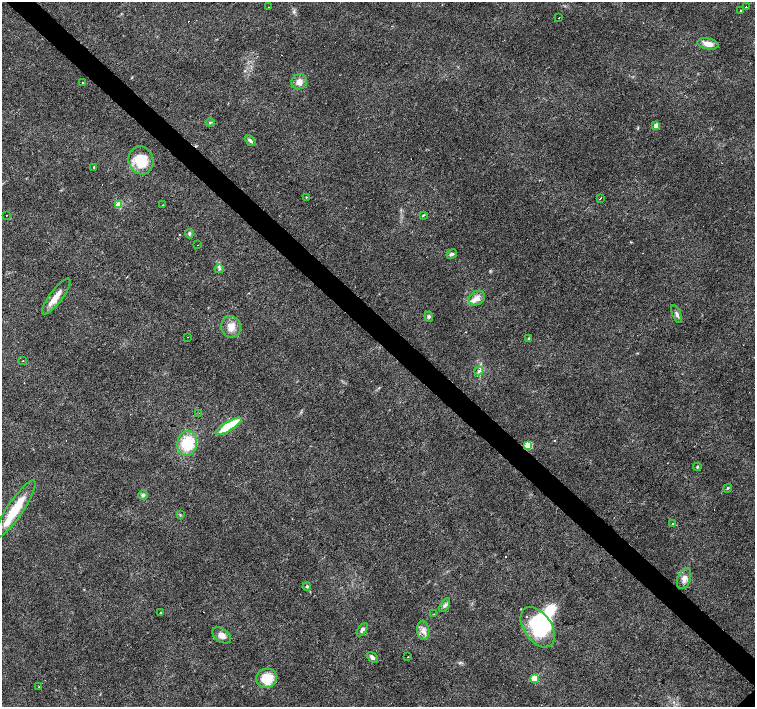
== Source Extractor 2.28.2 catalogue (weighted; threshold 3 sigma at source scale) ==
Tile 11 of 4 x 4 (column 3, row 3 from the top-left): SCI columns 3009-4513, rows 1564-2972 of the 6018 x 6012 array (HDU 1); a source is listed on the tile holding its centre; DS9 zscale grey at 2 x 2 block average (1 PNG px = mean of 2 x 2 image px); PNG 757 x 709 px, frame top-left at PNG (2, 2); each listed source drawn as its Kron ellipse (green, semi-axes under 4 px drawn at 4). Shown black and unused: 4% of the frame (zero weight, under 3 of 4 exposures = <1% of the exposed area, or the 3 px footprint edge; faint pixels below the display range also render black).
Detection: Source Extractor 2.28.2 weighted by HDU 2 'WHT'; one run over the whole footprint, this tile lists its part. Background 0.0142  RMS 0.0028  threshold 0.0128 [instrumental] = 3 sigma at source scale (4.5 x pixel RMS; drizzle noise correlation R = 1.50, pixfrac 1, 0.0396/0.0396 arcsec/px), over >= 5 px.
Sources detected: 67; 2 inside a brighter object's white glare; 7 cosmic-ray / hot-pixel residue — neither listed nor drawn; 3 inside a brighter listed object's ellipse — not listed separately; the other 55 listed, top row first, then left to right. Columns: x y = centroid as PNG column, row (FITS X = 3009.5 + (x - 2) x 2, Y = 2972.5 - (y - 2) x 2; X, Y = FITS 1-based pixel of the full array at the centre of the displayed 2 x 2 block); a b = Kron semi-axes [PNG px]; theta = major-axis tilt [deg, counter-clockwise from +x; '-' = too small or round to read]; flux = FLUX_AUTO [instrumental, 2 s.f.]
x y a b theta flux
268 7 2 2 - 0.76
746 7 2 2 - 2.2
741 10 2 2 - 1.1
559 18 2 2 - 0.39
708 44 11 5 -10 5.8
299 82 8 7 - 5
82 83 2 2 - 0.82
210 122 4 3 - 0.79
656 126 3 3 - 11
250 140 6 3 -43 1.7
141 160 14 12 -73 20
94 167 2 2 - 0.68
306 197 3 2 - 0.41
600 199 2 2 - 3.2
119 205 3 3 - 20
163 205 2 2 - 0.26
6 215 2 2 - 0.32
423 215 4 2 - 0.53
189 234 4 4 - 1.1
198 245 2 2 - 2
452 254 5 3 - 1.3
219 269 4 4 - 1.3
56 297 22 6 53 7.9
477 298 9 6 33 4.6
677 314 9 4 -69 1.9
429 317 5 4 - 1.4
231 327 11 9 -71 6.8
187 337 2 2 - 0.89
529 339 3 2 - 1.4
23 360 2 2 - 0.37
479 371 4 4 - 1.3
199 413 2 2 - 0.52
228 426 15 4 31 25
187 443 12 10 80 22
528 445 3 3 - 34
697 467 4 3 - 0.81
728 488 4 2 - 0.59
143 495 5 4 - 1.5
15 509 34 8 56 22
180 515 3 2 - 0.51
673 523 2 2 - 6.9
684 578 11 6 68 4
307 586 4 3 - 0.85
445 605 7 4 58 1.8
160 613 2 2 - 11
433 614 2 2 - 0.52
538 627 23 13 -55 35
362 630 7 4 54 1.9
423 630 10 6 -85 3.9
222 635 10 6 -34 4.3
372 657 6 4 -43 2
408 657 2 2 - 0.32
267 678 10 9 - 16
534 679 3 3 - 22
38 687 2 2 - 0.23
Overlapping masked pixels (flux is a lower limit): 1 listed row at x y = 528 445
Diffuse or blended objects may show on this block-average render without a row.